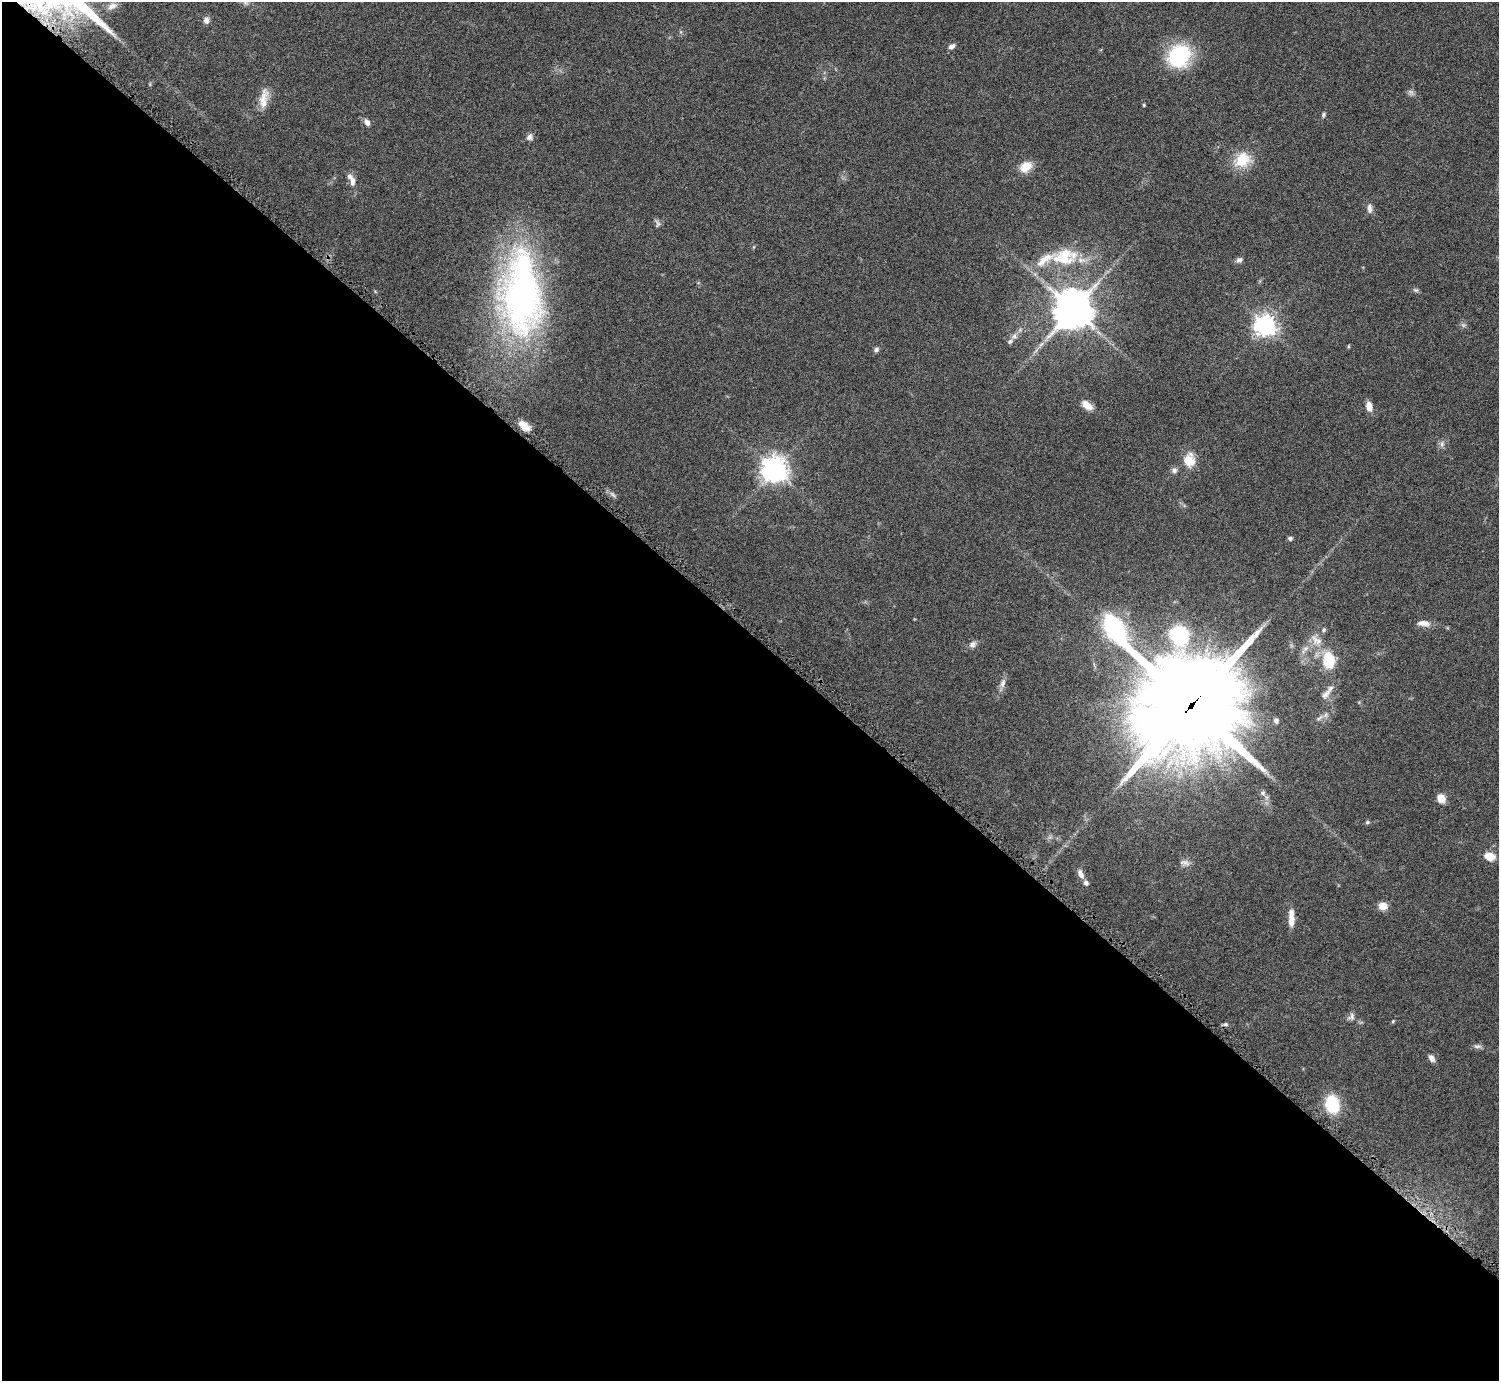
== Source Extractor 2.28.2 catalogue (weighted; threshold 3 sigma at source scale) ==
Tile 14 of 4 x 4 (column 2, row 4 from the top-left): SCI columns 1505-3001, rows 174-1552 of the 6004 x 6005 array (HDU 1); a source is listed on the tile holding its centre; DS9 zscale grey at full resolution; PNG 1501 x 1383 px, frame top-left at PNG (2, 2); no overlay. Shown black and unused: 54% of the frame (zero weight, under 4 of 8 exposures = <1% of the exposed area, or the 3 px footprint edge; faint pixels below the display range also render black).
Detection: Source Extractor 2.28.2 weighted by HDU 2 'WHT'; one run over the whole footprint, this tile lists its part. Background 0.0788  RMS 0.0048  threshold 0.0195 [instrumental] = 3 sigma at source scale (4.09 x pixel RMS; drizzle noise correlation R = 1.36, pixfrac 0.8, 0.05/0.05 arcsec/px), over >= 5 px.
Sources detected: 61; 1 too faint to see at this stretch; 1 inside a brighter object's white glare — not listed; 4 inside a brighter listed object's ellipse — not listed separately; the other 55 listed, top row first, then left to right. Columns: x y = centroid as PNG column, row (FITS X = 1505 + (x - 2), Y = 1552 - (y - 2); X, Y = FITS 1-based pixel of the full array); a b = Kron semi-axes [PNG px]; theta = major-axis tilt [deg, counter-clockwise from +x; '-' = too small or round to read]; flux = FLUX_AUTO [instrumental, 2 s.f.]
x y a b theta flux
112 6 10 6 27 1.5
206 20 8 7 - 1.9
951 46 9 6 28 1.7
1179 55 21 17 50 42
264 98 29 10 82 5.7
1144 105 4 3 - 0.46
1323 114 6 4 87 0.71
367 122 10 6 -55 1.9
529 137 8 7 - 1.6
1242 160 21 17 38 11
1026 167 16 11 33 5.8
352 181 13 7 -85 2.7
1370 208 12 6 -86 1.9
1064 256 26 24 -58 18
1239 260 8 6 11 1.4
1416 290 9 4 -22 0.81
522 294 104 53 -86 150
1073 309 14 13 - 880
1265 325 8 7 - 260
1014 336 8 7 - 1.4
876 349 7 6 - 1.1
1087 405 14 8 -40 3.9
1369 406 11 7 -74 3.5
524 425 14 7 -48 4
1442 444 8 6 71 1.3
1189 460 14 12 -87 8
774 470 9 8 - 420
1174 470 7 7 - 1.5
613 495 10 3 -50 0.91
1290 538 6 5 - 0.87
1424 623 15 7 -9 3.3
1324 630 6 5 - 0.71
1179 635 20 17 -42 33
1316 640 18 12 -36 5.6
973 644 10 7 28 1.7
1305 649 16 6 49 2.6
1329 661 20 13 -84 14
1003 683 13 6 68 2.1
1326 694 16 8 45 2.7
1190 704 43 35 -42 8000
1276 721 5 5 - 1.5
1263 793 7 6 - 1.1
1441 798 9 8 - 3.9
1367 822 6 5 - 0.61
1489 856 9 7 -15 6.9
1185 863 15 6 -10 1.8
1081 874 12 6 -63 2.5
1383 906 11 8 -2 3.6
1291 918 20 7 -89 4.8
1351 1017 10 8 66 1.6
1393 1021 5 3 - 0.43
1226 1024 6 5 - 0.74
1477 1046 11 4 -4 1.2
1432 1058 9 6 -60 2
1332 1104 17 13 -78 20
Overlapping masked pixels (flux is a lower limit): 1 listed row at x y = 1190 704